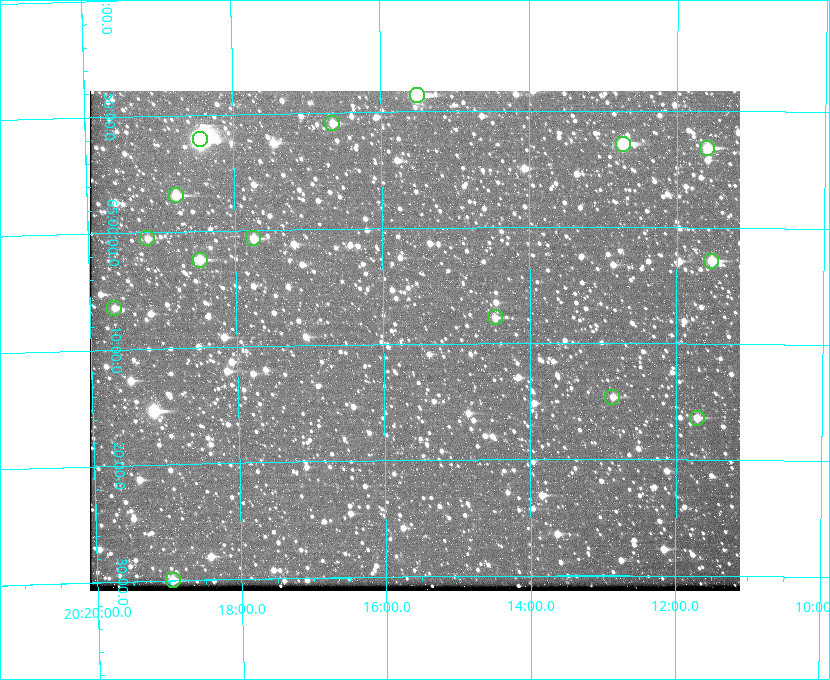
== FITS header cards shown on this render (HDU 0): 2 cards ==
NAXIS1  =                  650 / Width of table row in bytes
NAXIS2  =                  500 / Number of rows in table

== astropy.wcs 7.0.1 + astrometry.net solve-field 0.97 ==
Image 650 x 500 px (HDU 0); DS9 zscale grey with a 90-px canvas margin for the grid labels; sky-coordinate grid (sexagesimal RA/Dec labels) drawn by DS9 from the SOLVED WCS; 15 Tycho-2 reference stars matched to detected sources circled (green)
Header WCS: none
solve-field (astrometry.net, Tycho-2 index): SOLVED blind (the file carries no WCS)
Solved WCS: RA---TAN-SIP/DEC--TAN-SIP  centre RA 20:15:34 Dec +65:10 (303.89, +65.16 deg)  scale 5.17 arcsec/px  FOV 56.0' x 43.0'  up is -179 deg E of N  parity flipped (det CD > 0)
(file carries no celestial WCS; the grid is the blind solution)
Tycho-2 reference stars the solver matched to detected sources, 15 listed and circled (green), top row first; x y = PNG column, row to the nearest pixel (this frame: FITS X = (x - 90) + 1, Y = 500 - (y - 91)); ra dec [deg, ICRS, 3 dp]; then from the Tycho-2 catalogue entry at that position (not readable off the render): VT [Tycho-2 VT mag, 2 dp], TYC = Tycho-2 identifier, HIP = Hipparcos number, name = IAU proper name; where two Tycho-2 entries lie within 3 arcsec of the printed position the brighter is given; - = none
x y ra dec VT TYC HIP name
417 95 303.878 +64.810 8.93 4240-794-1 - -
332 123 304.164 +64.849 10.65 4240-315-1 - -
200 139 304.612 +64.868 7.89 4241-1703-1 100101 -
623 144 303.184 +64.880 9.02 4240-488-1 - -
707 148 302.897 +64.886 9.40 4240-717-1 - -
176 195 304.698 +64.948 10.27 4241-1684-1 - -
147 238 304.798 +65.009 11.15 4241-1628-1 - -
253 238 304.437 +65.012 10.41 4241-1775-1 - -
200 260 304.620 +65.041 10.25 4241-1573-1 - -
711 261 302.882 +65.048 10.25 4240-98-1 - -
114 308 304.916 +65.107 11.17 4241-1518-1 - -
495 317 303.620 +65.129 11.18 4240-34-1 - -
612 397 303.217 +65.244 11.17 4240-236-1 - -
697 418 302.928 +65.273 10.74 4240-760-1 - -
173 580 304.739 +65.499 10.16 4241-1715-1 - -